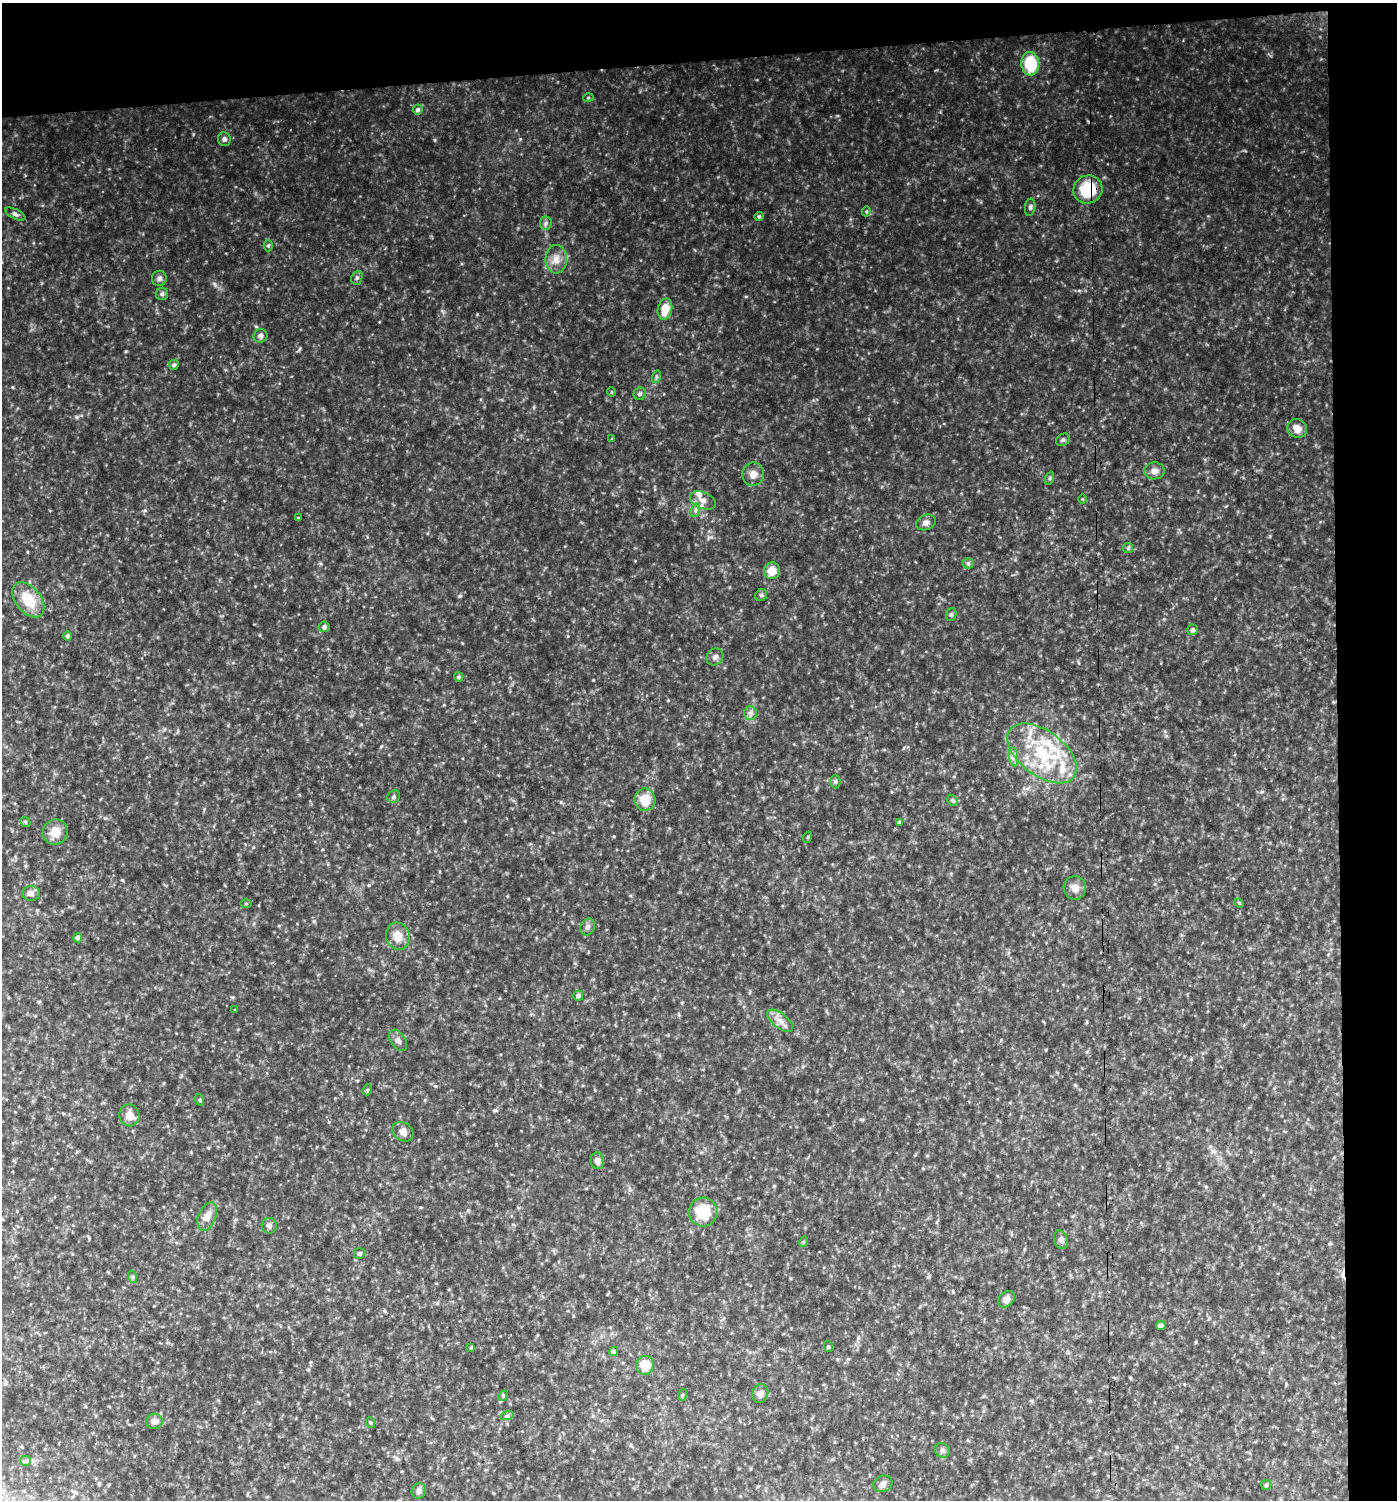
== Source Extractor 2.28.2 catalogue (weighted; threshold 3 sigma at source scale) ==
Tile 3 of 3 x 3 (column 3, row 1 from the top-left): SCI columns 2797-4191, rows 2996-4493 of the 4237 x 4493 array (HDU 1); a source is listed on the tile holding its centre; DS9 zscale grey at full resolution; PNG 1399 x 1502 px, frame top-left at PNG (2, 3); each listed source drawn as its Kron ellipse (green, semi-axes under 4 px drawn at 4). Shown black and unused: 8% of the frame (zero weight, under 3 of 4 exposures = <1% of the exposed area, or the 3 px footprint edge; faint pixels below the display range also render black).
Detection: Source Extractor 2.28.2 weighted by HDU 2 'WHT'; one run over the whole footprint, this tile lists its part. Background 0.0791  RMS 0.0073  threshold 0.0327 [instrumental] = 3 sigma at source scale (4.5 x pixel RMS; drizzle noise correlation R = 1.50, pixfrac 1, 0.0396/0.0396 arcsec/px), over >= 5 px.
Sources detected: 98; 1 cosmic-ray / hot-pixel residue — neither listed nor drawn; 3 inside a brighter listed object's ellipse — not listed separately; the other 94 listed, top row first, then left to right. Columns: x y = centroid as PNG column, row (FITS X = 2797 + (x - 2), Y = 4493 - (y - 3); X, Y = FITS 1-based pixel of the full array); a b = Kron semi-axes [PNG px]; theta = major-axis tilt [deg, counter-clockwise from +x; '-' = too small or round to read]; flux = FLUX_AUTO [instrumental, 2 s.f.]
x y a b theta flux
1030 64 12 9 -86 30
588 98 5 3 - 0.62
418 110 5 4 - 1.9
224 139 7 6 - 1.9
1088 190 15 14 - 28
1030 207 8 5 83 1.7
866 211 5 4 - 0.92
15 214 11 5 -26 1.7
759 216 5 4 - 0.92
546 223 6 6 - 1.5
268 246 6 4 89 1.1
556 259 14 11 -88 6.5
159 278 7 7 - 2.5
357 278 7 5 68 1.4
162 294 6 6 - 1.5
665 309 11 7 77 12
260 336 7 6 - 2.7
174 365 5 5 - 1.3
656 377 6 4 73 1.1
611 392 5 3 - 0.57
640 394 6 6 - 1.4
1297 428 10 9 - 6.1
612 439 4 3 - 0.67
1063 440 7 6 - 1.7
1154 471 10 8 1 3.8
753 474 11 11 - 5.6
1050 478 6 4 71 1
1082 499 5 3 - 0.65
703 500 13 8 -23 4.7
696 510 7 4 70 1.5
298 518 4 3 - 0.76
926 522 10 7 21 3
1128 548 5 5 - 1.2
968 563 5 5 - 1.1
772 571 8 8 - 8.1
761 595 6 5 - 1.3
28 600 20 12 -51 20
951 614 6 5 - 1.2
324 627 5 5 - 1.8
1192 630 5 5 - 2
67 636 4 4 - 1.5
715 657 9 8 - 2.6
459 677 4 4 - 1.4
750 713 7 6 - 2.2
1042 753 40 22 -37 50
1013 757 9 4 -81 2.4
835 781 7 5 89 1.4
393 797 7 6 - 1.7
645 800 11 10 - 13
952 800 6 4 -45 1.2
25 822 5 4 - 1.1
899 822 4 4 - 1.3
55 832 13 12 - 8.9
808 837 5 3 - 0.69
1075 888 11 11 - 5.1
31 893 9 7 -5 3.1
1239 903 5 3 - 0.64
246 904 5 4 - 0.72
588 927 9 7 70 2.4
398 936 14 11 -74 8.6
78 938 4 4 - 2.9
578 996 5 5 - 1.6
235 1010 3 3 - 0.51
780 1021 15 7 -38 5.2
398 1040 12 7 -54 2.7
367 1090 6 3 71 0.84
200 1100 6 3 -72 0.81
129 1115 11 10 - 6.2
403 1132 11 9 -37 4.9
597 1161 8 6 -82 3
703 1212 14 14 - 22
207 1217 15 8 68 6.5
269 1226 8 7 - 2.4
1061 1240 10 6 -73 2.5
803 1242 5 3 - 0.75
359 1253 5 5 - 1.4
133 1277 6 4 -72 1.1
1006 1299 9 7 44 3.9
1161 1325 5 4 - 2.1
828 1346 5 4 - 0.84
471 1348 4 3 - 0.9
613 1351 4 4 - 1.7
645 1365 9 9 - 11
760 1393 9 8 - 3.4
682 1395 6 3 71 0.87
503 1396 5 4 - 0.96
507 1416 7 4 17 1.2
154 1421 8 7 - 3.5
371 1423 5 3 - 0.77
942 1450 7 7 - 2.1
26 1461 5 5 - 1.5
883 1484 10 8 24 3.1
1266 1485 5 5 - 1
419 1491 8 7 - 2.6
Overlapping masked pixels (flux is a lower limit): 1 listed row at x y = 1088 190
Unlisted compact peaks at least as high as the median listed source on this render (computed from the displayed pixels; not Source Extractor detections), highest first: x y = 435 140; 460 596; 256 326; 77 417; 193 134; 12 387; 520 139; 214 283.